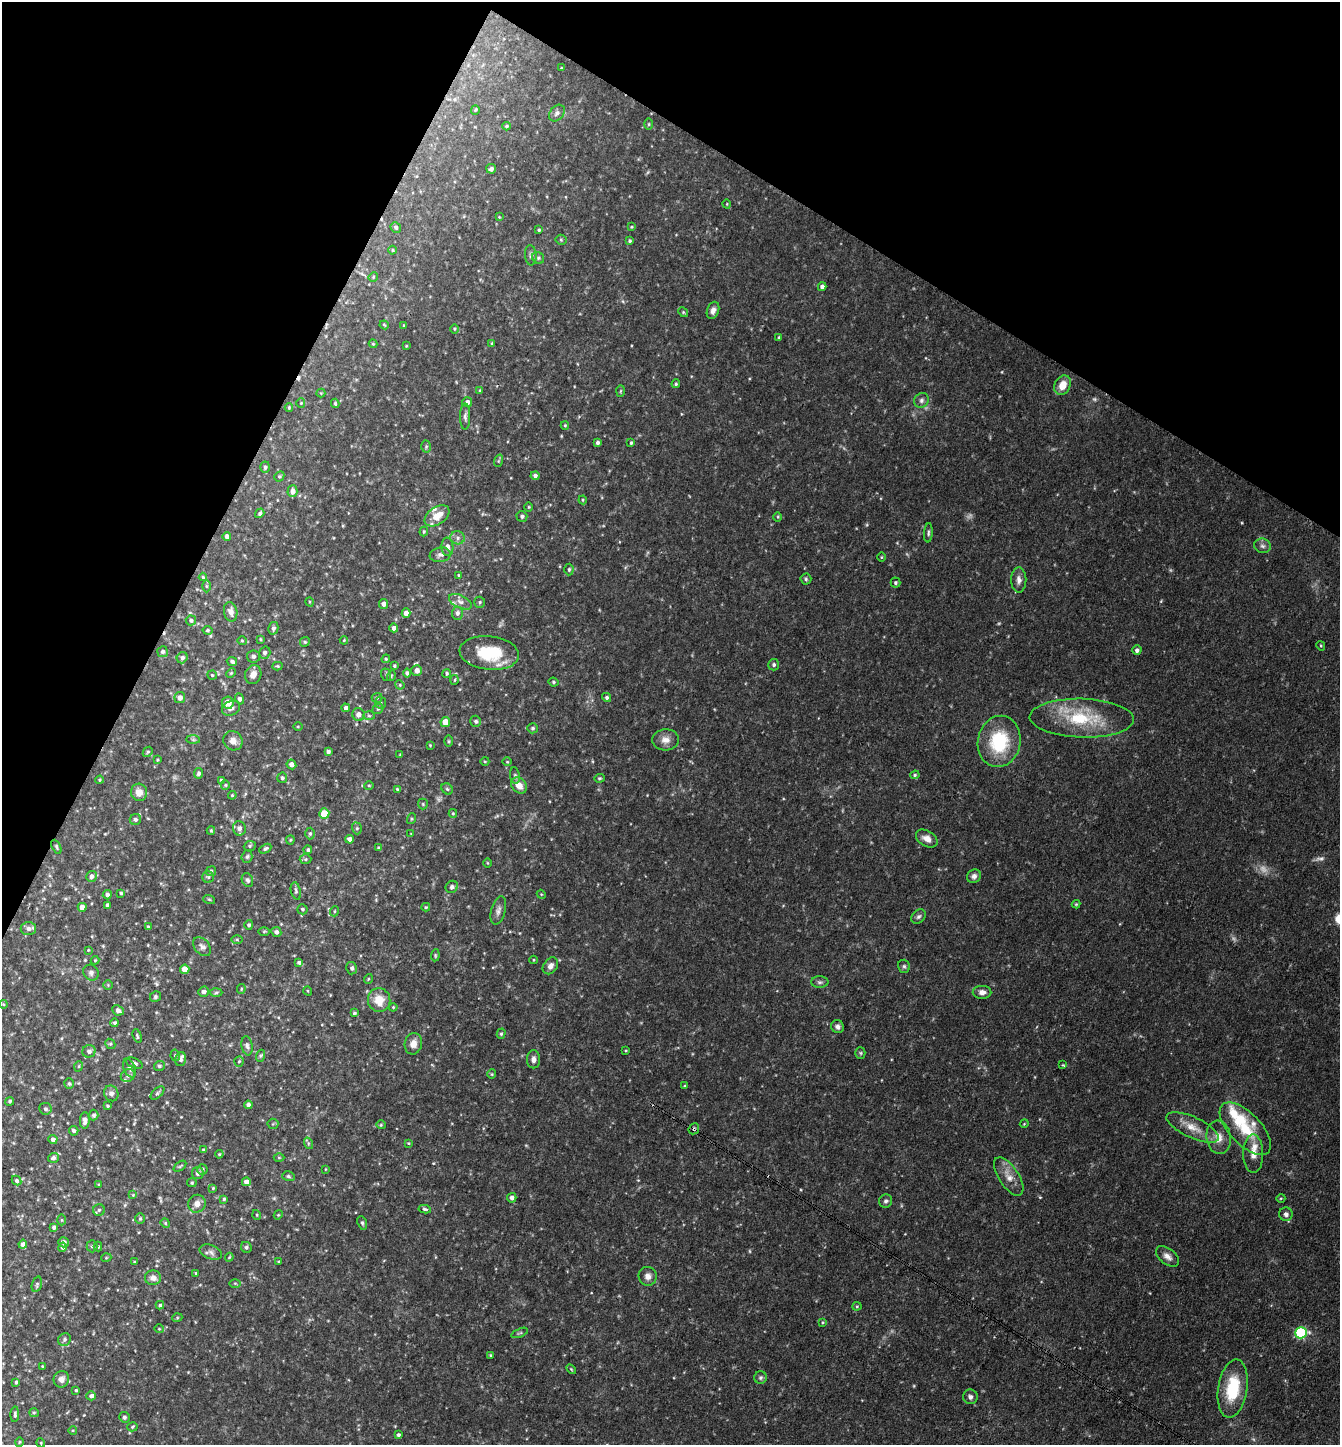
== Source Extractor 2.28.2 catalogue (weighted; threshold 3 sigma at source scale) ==
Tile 2 of 4 x 4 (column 2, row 1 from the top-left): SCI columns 1622-2959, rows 4331-5773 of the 5782 x 5773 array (HDU 1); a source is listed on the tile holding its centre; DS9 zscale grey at full resolution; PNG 1342 x 1447 px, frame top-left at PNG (2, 2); each listed source drawn as its Kron ellipse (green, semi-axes under 4 px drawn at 4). Shown black and unused: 24% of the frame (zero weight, under 3 of 4 exposures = <1% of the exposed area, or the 3 px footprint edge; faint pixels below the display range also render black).
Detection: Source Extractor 2.28.2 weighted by HDU 2 'WHT'; one run over the whole footprint, this tile lists its part. Background 0.118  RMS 0.0077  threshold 0.0347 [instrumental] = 3 sigma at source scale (4.5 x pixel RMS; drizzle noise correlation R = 1.50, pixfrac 1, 0.05/0.05 arcsec/px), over >= 5 px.
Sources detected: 357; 8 too faint to see at this stretch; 2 cosmic-ray / hot-pixel residue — neither listed nor drawn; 9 inside a brighter listed object's ellipse — not listed separately; the other 338 listed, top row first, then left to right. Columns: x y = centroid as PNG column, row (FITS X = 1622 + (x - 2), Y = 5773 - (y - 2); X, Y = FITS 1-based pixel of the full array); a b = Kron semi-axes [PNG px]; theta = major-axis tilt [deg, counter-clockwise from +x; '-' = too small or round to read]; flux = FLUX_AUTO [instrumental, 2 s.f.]
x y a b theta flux
561 68 3 2 - 0.45
475 110 5 4 - 0.88
557 113 9 6 49 2.6
649 124 5 3 - 0.8
506 126 4 3 - 0.89
491 169 5 4 - 1.9
727 204 4 3 - 0.64
499 217 3 3 - 0.55
396 227 5 5 - 1.8
631 227 4 4 - 0.72
539 230 3 3 - 0.96
561 240 5 5 - 1.1
630 241 4 4 - 1.1
393 250 4 3 - 0.65
531 255 10 5 -86 2.2
538 258 6 5 - 1.4
373 277 5 4 - 0.9
822 287 4 4 - 2.8
713 310 9 6 71 3.8
683 312 5 4 - 0.96
384 325 4 3 - 0.74
404 326 4 3 - 0.98
454 329 5 3 - 0.76
779 337 4 3 - 0.75
373 344 4 4 - 0.77
492 344 4 3 - 0.94
406 346 3 3 - 0.65
676 384 4 4 - 1.1
1063 385 10 7 64 9.2
480 390 4 4 - 0.75
620 391 6 4 88 0.91
321 393 4 4 - 0.68
921 400 8 7 - 2.6
467 402 5 5 - 2.8
301 403 4 4 - 0.79
335 403 5 3 - 0.99
289 408 4 3 - 0.92
465 417 13 5 -90 2.4
565 425 4 4 - 0.82
598 443 3 3 - 1.7
631 443 4 3 - 1
426 446 6 5 - 1.1
498 461 6 4 71 1
265 467 6 4 85 1.9
279 476 5 4 - 1.2
535 476 4 4 - 2.1
292 491 6 5 - 3.9
583 500 4 4 - 0.83
529 507 4 4 - 0.76
260 513 5 4 - 1.6
437 516 14 8 35 11
522 516 5 5 - 1.8
778 517 4 3 - 0.71
424 532 5 4 - 0.91
928 533 9 4 85 1.6
227 536 4 4 - 3.6
457 538 7 6 - 2.6
1262 546 8 7 - 2.6
447 547 9 6 -88 3.5
440 555 10 7 8 2.9
881 557 4 3 - 0.64
569 569 6 4 88 1.3
459 575 4 3 - 0.7
203 577 4 4 - 0.94
806 579 5 5 - 1.3
1019 580 12 7 -90 4.2
895 583 5 5 - 1.3
206 586 6 4 -90 1.1
310 602 5 3 - 0.75
460 602 12 6 -25 3.8
480 602 5 5 - 1.3
384 604 5 4 - 3.4
231 612 10 6 -79 4
406 613 4 4 - 4.7
457 613 6 5 - 2.3
191 620 5 5 - 1.8
273 628 6 5 - 2.3
394 628 4 4 - 3
207 630 5 4 - 1.1
260 639 4 3 - 0.81
344 640 4 4 - 0.7
242 641 5 4 - 0.83
305 642 5 4 - 1
1321 646 5 3 - 0.71
1137 650 5 4 - 2.3
162 652 5 5 - 2.1
265 653 6 5 - 2.2
489 653 30 16 -6 33
253 656 6 6 - 2.2
182 658 6 5 - 2.2
386 659 4 4 - 0.92
232 661 5 4 - 1.9
774 665 6 5 - 1.7
277 666 5 4 - 0.84
394 666 3 3 - 0.86
417 670 5 5 - 4.2
231 673 5 4 - 0.87
407 673 4 4 - 1.9
447 673 4 4 - 1.3
253 674 9 8 - 5.1
212 675 5 4 - 0.86
386 675 6 5 - 1.2
391 676 5 3 - 0.68
455 680 5 3 - 0.75
553 682 5 3 - 1.1
400 685 5 4 - 0.75
607 697 5 4 - 1.8
180 698 5 5 - 3.8
377 698 5 5 - 1.2
240 699 5 4 - 2.2
228 703 6 6 - 10
380 703 6 6 - 1.5
231 708 9 7 26 3.3
346 708 4 4 - 2.5
378 709 6 4 42 1.1
358 714 6 6 - 4.6
369 716 6 4 -2 1.1
1082 718 52 19 -2 46
476 721 5 5 - 1.3
445 722 5 4 - 9.8
298 727 5 3 - 0.69
533 728 5 5 - 1.5
193 740 7 4 -1 1.4
665 740 13 10 4 6.2
233 741 10 9 - 5.1
449 741 6 4 -90 0.88
999 741 26 21 79 46
430 745 2 2 - 0.61
328 751 4 3 - 1.6
148 752 5 4 - 1.1
400 755 3 3 - 0.65
157 760 4 3 - 0.8
485 761 4 3 - 0.67
507 762 5 3 - 0.66
291 764 5 4 - 3.7
199 773 5 4 - 1.8
915 775 5 4 - 1.2
515 776 8 5 -81 1.7
282 778 5 5 - 1.6
599 778 5 4 - 1.1
99 780 4 3 - 0.91
221 780 4 4 - 1.1
225 785 5 4 - 1.1
369 785 5 3 - 0.71
519 785 9 7 -44 7.8
397 789 4 3 - 0.78
447 789 6 5 - 1.2
139 792 9 8 - 5.8
232 795 4 3 - 0.78
423 804 5 5 - 0.92
324 813 5 5 - 18
453 813 4 4 - 0.85
135 819 6 5 - 1.9
411 819 5 3 - 0.84
239 828 7 6 - 3.5
357 828 6 5 - 1.3
211 830 4 4 - 0.96
310 834 6 4 88 1.4
411 834 3 2 - 0.48
927 838 12 7 -31 5.4
349 839 4 4 - 2.7
290 840 4 4 - 0.86
250 846 6 5 - 1.3
56 847 7 4 -64 1.4
379 848 3 3 - 1.1
265 849 6 4 27 1.6
308 850 4 4 - 1.4
247 857 6 5 - 1.6
305 859 6 5 - 1.3
487 863 5 3 - 0.66
211 871 5 4 - 1.3
91 876 5 5 - 3.2
974 876 7 6 - 2.8
208 877 6 5 - 1.3
247 880 7 5 -64 1.7
452 887 6 5 - 2
296 891 9 5 -77 1.6
121 893 4 3 - 1.1
541 894 4 3 - 0.67
107 895 4 4 - 2.3
209 899 6 3 -19 0.95
1076 904 4 4 - 0.9
107 905 4 3 - 2
82 907 4 4 - 4.9
426 907 4 3 - 0.88
302 909 5 5 - 1.4
498 910 14 7 74 3.6
335 911 5 3 - 0.72
919 917 8 6 43 2
249 925 5 4 - 1.5
148 927 3 3 - 1
28 929 7 6 - 3
264 931 5 4 - 0.87
276 932 5 4 - 2.3
237 939 6 4 -1 0.95
202 947 11 7 -48 3.1
88 950 4 4 - 0.66
435 955 6 4 84 0.93
95 960 4 4 - 0.72
534 960 4 3 - 0.6
299 962 4 4 - 1.4
550 966 9 6 54 3.8
904 966 7 6 - 1.6
352 968 6 5 - 2.1
185 969 5 4 - 9.4
91 973 8 7 - 2.4
368 979 5 3 - 0.68
820 982 9 5 0 2
108 985 5 4 - 0.82
241 989 5 4 - 0.86
308 991 5 3 - 0.62
204 992 5 5 - 2.7
982 992 9 6 0 3.8
216 993 6 4 2 1.2
155 997 6 5 - 1.4
379 1000 12 11 - 12
3 1004 4 3 - 0.7
393 1007 4 3 - 0.75
118 1010 6 5 - 3
354 1013 4 3 - 1.1
115 1023 4 4 - 1.6
837 1027 7 6 - 2.6
501 1034 5 4 - 1.2
137 1036 7 3 -72 1.1
110 1044 5 5 - 1.2
413 1044 11 8 80 6
247 1046 9 5 -80 2.3
626 1050 4 3 - 0.7
89 1051 6 6 - 2.7
860 1053 5 5 - 1.2
175 1055 6 4 -79 1.2
260 1056 6 4 71 1.2
180 1059 7 5 74 1.9
533 1059 9 6 90 3.2
239 1061 5 4 - 1
134 1063 9 5 -22 2.6
1063 1065 4 4 - 0.76
79 1066 5 3 - 0.72
159 1066 5 5 - 1.4
130 1068 10 6 -66 2.3
492 1074 4 4 - 0.83
128 1075 7 6 - 2.2
69 1084 5 5 - 1.3
684 1086 3 3 - 0.76
111 1093 8 7 - 3
157 1093 8 4 43 1.4
10 1101 4 4 - 1.5
248 1105 4 4 - 2.5
108 1106 4 3 - 0.96
45 1109 6 6 - 1.9
94 1115 5 4 - 1.7
85 1120 8 5 88 3.4
273 1124 5 5 - 1.2
1024 1124 4 3 - 0.66
381 1125 4 4 - 0.84
1193 1127 28 10 -25 13
694 1129 6 5 - 1.4
1245 1129 33 15 -46 28
74 1131 5 4 - 1.9
1219 1137 17 12 -83 8.6
53 1139 4 4 - 3.1
308 1143 6 4 -72 1.1
408 1143 4 3 - 0.68
203 1150 4 4 - 0.74
219 1154 4 3 - 0.76
1253 1154 19 10 90 8.1
53 1158 5 5 - 2.3
279 1158 5 3 - 0.81
180 1166 7 3 37 1.1
202 1169 5 5 - 1.6
325 1169 4 2 - 0.55
198 1173 6 6 - 2.6
288 1176 6 4 -16 1.2
1009 1176 22 10 -57 8.8
16 1181 5 4 - 1.5
246 1182 4 4 - 4.7
192 1183 5 4 - 1.1
99 1185 3 3 - 0.76
213 1188 3 3 - 0.82
133 1195 4 4 - 0.63
512 1198 4 4 - 2.7
1281 1198 4 3 - 0.63
224 1199 3 3 - 0.94
886 1201 6 6 - 2
197 1204 9 8 - 4.5
425 1209 6 4 -9 1.4
99 1210 6 5 - 1.7
1286 1214 7 6 - 2.5
257 1215 5 3 - 0.6
278 1215 5 3 - 0.73
140 1218 5 4 - 1.1
62 1220 5 3 - 0.76
165 1223 5 4 - 0.82
362 1223 7 4 -69 1.3
54 1227 4 4 - 2
63 1242 5 5 - 2.9
23 1244 4 4 - 2.9
92 1246 6 5 - 1.3
98 1246 5 4 - 1.1
63 1247 5 4 - 2.2
246 1247 6 5 - 1.7
211 1252 11 7 -20 3.3
1167 1256 13 7 -38 4.5
229 1257 4 3 - 0.72
106 1258 5 3 - 0.69
135 1262 3 3 - 0.8
279 1262 3 3 - 0.93
196 1273 3 3 - 0.71
648 1276 9 9 - 4.8
153 1278 8 7 - 4.4
235 1283 5 3 - 0.79
37 1284 8 5 73 1.3
160 1305 4 4 - 1.2
857 1306 4 4 - 0.81
177 1318 5 3 - 0.71
823 1322 3 3 - 0.76
159 1329 5 4 - 0.79
520 1333 9 3 22 1
1301 1333 6 5 - 80
64 1340 7 6 - 2
490 1355 4 3 - 0.93
42 1366 3 2 - 0.61
571 1369 6 3 -45 0.82
761 1378 6 6 - 1.7
61 1379 8 7 - 4.6
16 1382 4 3 - 1.2
1233 1388 29 14 81 36
76 1390 4 3 - 1.1
91 1396 4 4 - 2.7
970 1397 7 7 - 2.7
34 1413 5 4 - 0.93
15 1414 8 3 87 1.6
124 1417 5 5 - 1.5
132 1427 5 4 - 0.96
73 1430 4 3 - 0.71
398 1435 4 4 - 1.7
19 1442 5 3 - 0.79
41 1443 4 3 - 0.67
Overlapping masked pixels (flux is a lower limit): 1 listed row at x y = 694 1129